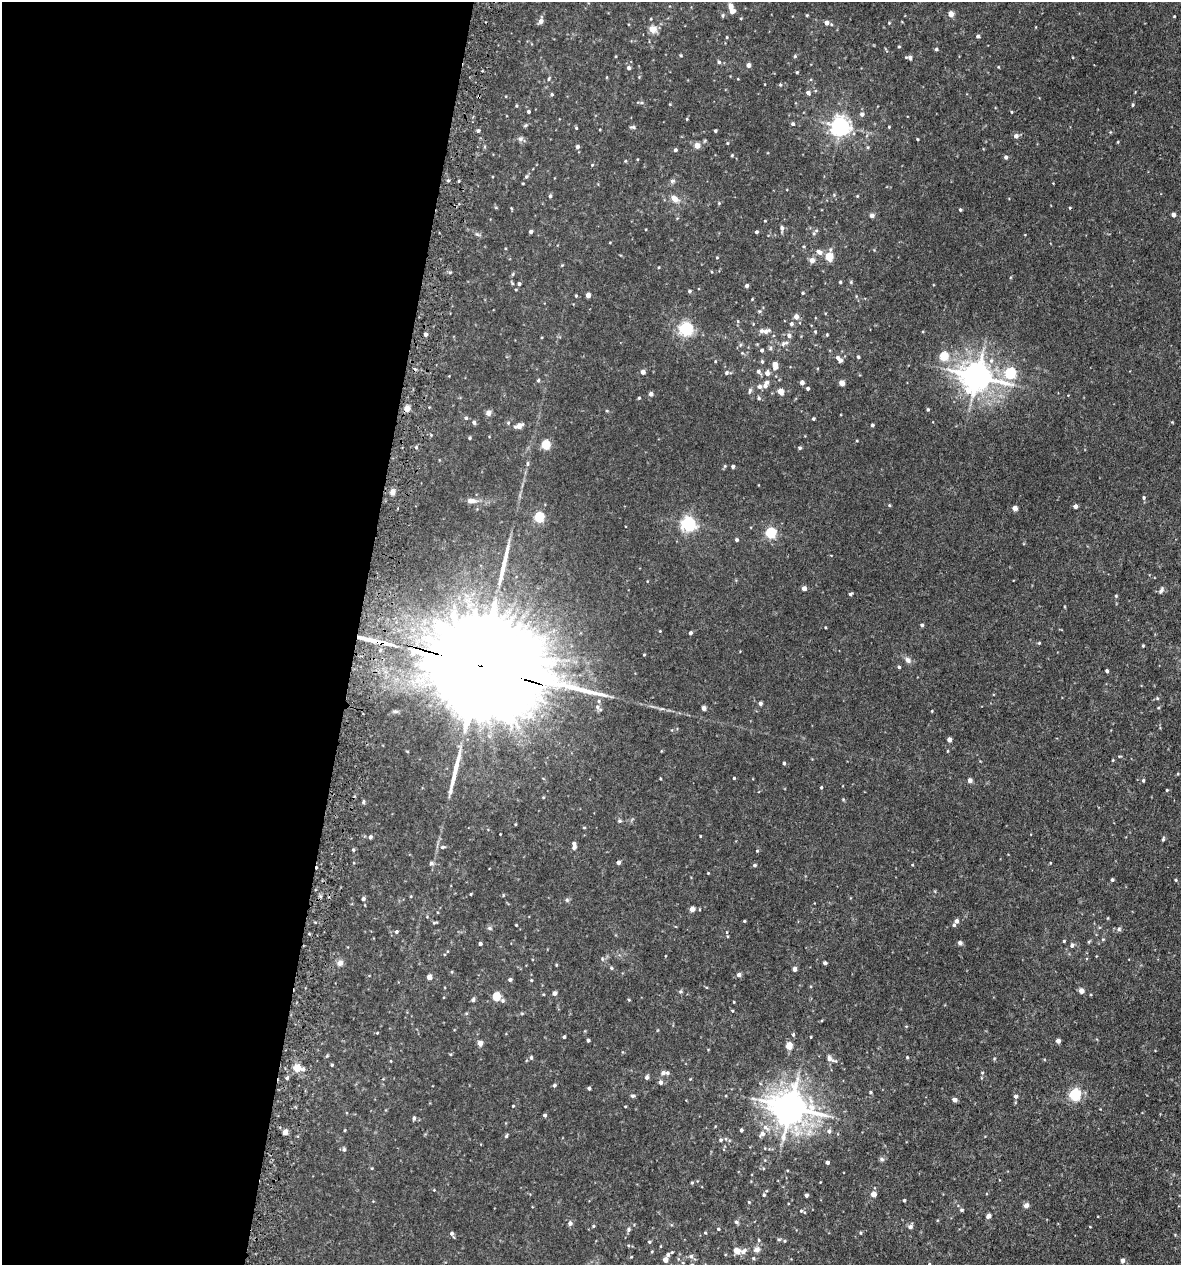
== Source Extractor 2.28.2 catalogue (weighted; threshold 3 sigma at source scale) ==
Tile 5 of 4 x 4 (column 1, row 2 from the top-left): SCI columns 336-1514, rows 2574-3836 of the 5222 x 5150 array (HDU 1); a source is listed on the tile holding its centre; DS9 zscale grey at full resolution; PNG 1183 x 1267 px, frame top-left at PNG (2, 2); no overlay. Shown black and unused: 30% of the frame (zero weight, under 3 of 5 exposures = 5% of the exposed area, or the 3 px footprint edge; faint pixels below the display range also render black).
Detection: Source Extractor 2.28.2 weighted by HDU 2 'WHT'; one run over the whole footprint, this tile lists its part. Background 0.0181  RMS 0.0034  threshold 0.0152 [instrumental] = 3 sigma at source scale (4.5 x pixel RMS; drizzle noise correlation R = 1.50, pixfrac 1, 0.05/0.05 arcsec/px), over >= 5 px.
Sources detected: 313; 1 cosmic-ray / hot-pixel residue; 3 long thin detections or spike segments (spike, bleed or trail) — not listed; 7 inside a brighter listed object's ellipse — not listed separately; the other 302 listed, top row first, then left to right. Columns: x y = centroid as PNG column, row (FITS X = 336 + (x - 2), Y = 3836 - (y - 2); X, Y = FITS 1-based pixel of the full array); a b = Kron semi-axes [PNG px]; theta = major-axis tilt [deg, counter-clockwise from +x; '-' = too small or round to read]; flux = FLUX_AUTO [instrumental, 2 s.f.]
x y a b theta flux
731 7 7 5 -85 2.4
951 14 4 4 - 2.8
722 15 5 5 - 0.52
807 15 3 3 - 0.3
1174 16 3 2 - 0.24
741 18 4 3 - 0.27
541 21 6 5 - 1.4
826 23 4 4 - 1.5
889 23 4 3 - 0.28
653 29 8 8 - 2.9
978 36 4 4 - 0.64
727 37 4 3 - 0.26
899 46 4 3 - 0.35
936 49 4 3 - 0.49
681 55 4 3 - 0.32
795 56 5 4 - 0.42
909 57 9 4 -7 0.93
719 62 5 5 - 0.58
749 65 4 4 - 1.4
629 68 5 4 - 0.84
797 72 4 3 - 0.34
549 79 5 4 - 0.43
780 85 4 4 - 0.37
808 93 5 4 - 1
552 94 4 4 - 0.46
1133 105 4 3 - 0.35
528 111 4 4 - 0.56
1011 112 4 3 - 0.25
862 114 6 5 - 1
687 119 4 3 - 0.25
793 124 4 4 - 0.62
841 126 6 6 - 160
633 127 6 5 - 0.57
889 127 3 3 - 0.25
576 128 4 3 - 0.32
478 130 4 4 - 0.57
715 131 3 3 - 0.52
1016 136 5 5 - 1.2
521 139 8 7 - 0.9
917 139 4 2 - 0.27
1118 142 4 3 - 0.26
727 143 4 4 - 0.29
697 146 5 5 - 3
577 147 5 4 - 0.99
868 147 5 3 - 0.32
675 150 4 4 - 0.63
732 155 4 3 - 0.35
1006 157 4 4 - 0.84
625 161 4 3 - 0.28
592 165 4 3 - 0.29
526 176 6 4 67 0.53
448 180 5 4 - 0.44
459 181 4 3 - 0.31
672 181 7 5 0 0.66
523 183 3 2 - 0.29
550 196 5 4 - 0.62
857 196 4 3 - 0.27
675 199 8 6 -40 2.9
719 203 4 4 - 0.28
1070 208 3 3 - 0.28
960 210 4 4 - 0.46
872 215 4 4 - 1.3
1173 215 4 4 - 1.3
782 228 8 5 88 1
531 231 4 3 - 0.79
756 232 4 3 - 0.55
814 233 6 5 - 0.59
477 234 7 4 -19 0.52
819 252 9 5 -30 1.6
829 257 6 5 - 9
717 258 4 3 - 0.25
812 260 5 5 - 2.2
513 274 5 3 - 0.35
840 282 3 3 - 0.43
851 282 4 4 - 0.34
519 284 4 4 - 0.62
747 286 5 4 - 0.66
516 290 4 3 - 0.24
689 291 4 4 - 0.59
803 293 4 3 - 0.4
588 295 4 4 - 1.8
576 296 4 3 - 0.34
752 299 3 3 - 0.25
759 311 5 4 - 0.39
796 317 6 5 - 1.9
738 321 5 3 - 0.34
791 324 4 4 - 0.73
686 329 6 5 - 73
765 331 12 6 17 1.7
815 331 5 4 - 0.37
425 334 4 4 - 0.89
789 335 6 6 - 1
827 335 4 4 - 0.3
784 343 12 5 23 1.1
740 345 6 4 71 0.44
770 348 7 5 87 0.65
762 350 4 3 - 0.66
944 356 5 5 - 13
858 357 4 3 - 0.46
838 358 8 5 -58 1.1
715 361 4 3 - 0.24
762 361 5 4 - 0.45
991 361 8 6 75 1.2
775 365 9 5 90 2.7
758 371 6 5 - 0.98
643 372 5 5 - 1.2
726 373 5 5 - 0.58
767 373 6 5 - 1.6
1010 373 5 5 - 29
977 377 10 9 - 510
538 380 5 4 - 0.4
802 382 4 4 - 1.4
842 383 4 4 - 3.1
765 386 6 5 - 1.1
759 387 6 6 - 0.91
808 388 4 4 - 0.66
750 391 8 4 73 0.65
780 391 5 4 - 3.8
651 394 6 6 - 0.73
639 398 4 3 - 0.35
759 398 5 4 - 0.48
407 408 5 4 - 4
928 409 4 3 - 0.41
488 413 7 7 - 1.1
466 418 4 4 - 0.58
813 419 3 3 - 0.45
474 422 5 4 - 0.76
508 423 5 4 - 0.37
872 425 3 3 - 0.67
519 426 6 4 21 2.6
470 438 3 3 - 0.43
545 445 5 5 - 15
416 447 5 4 - 0.48
800 448 5 4 - 0.47
527 464 7 3 89 0.49
733 466 3 3 - 0.64
392 492 6 5 - 1.9
1144 498 5 4 - 0.52
471 501 15 7 -2 1.9
889 505 4 3 - 0.35
1075 506 4 4 - 1.4
1015 508 4 4 - 2.5
539 517 5 5 - 26
688 524 6 6 - 83
771 533 5 5 - 32
737 540 4 4 - 0.67
804 588 4 4 - 1.8
1161 590 10 5 58 0.81
850 594 4 3 - 0.57
1116 596 4 4 - 0.42
922 625 4 4 - 0.61
825 627 3 2 - 0.28
690 633 4 3 - 0.71
1039 643 4 3 - 0.31
1143 646 4 3 - 0.39
644 655 3 3 - 0.28
908 660 9 7 -48 1.3
481 666 66 22 -16 21000
899 667 4 3 - 0.47
1107 671 4 3 - 0.57
1157 698 5 4 - 0.35
760 703 4 4 - 0.97
704 708 5 4 - 0.91
1158 708 4 3 - 0.29
949 739 4 4 - 1.8
1113 760 4 3 - 0.24
784 763 4 3 - 0.45
1178 774 4 3 - 0.26
660 778 3 2 - 0.29
734 778 3 3 - 0.35
970 780 4 4 - 1.3
1143 780 4 3 - 0.42
821 787 4 3 - 0.36
1167 790 4 3 - 0.33
843 799 5 4 - 0.34
363 802 6 4 89 0.43
620 821 5 4 - 0.42
500 834 2 2 - 0.2
700 836 3 2 - 0.24
370 837 4 4 - 0.74
1163 839 6 4 75 0.45
574 845 10 5 -84 1.5
443 847 7 5 2 0.84
353 850 4 4 - 0.42
757 851 4 4 - 0.3
618 862 4 4 - 1.1
431 863 6 5 - 0.7
1050 863 4 3 - 0.22
755 865 5 4 - 0.56
708 873 3 3 - 0.23
1112 880 4 4 - 0.57
1176 880 4 3 - 0.31
471 894 3 2 - 0.3
363 899 4 4 - 0.82
567 900 6 5 - 0.51
692 909 4 4 - 2.4
744 921 3 3 - 0.3
956 921 5 4 - 1.1
435 922 8 3 9 0.39
516 925 3 2 - 0.27
490 928 7 5 -21 0.56
1119 929 6 5 - 0.73
396 932 4 4 - 0.57
727 932 5 3 - 0.26
1103 939 5 3 - 0.34
1064 941 3 3 - 0.36
960 943 6 5 - 0.74
480 944 3 3 - 0.75
1072 945 6 5 - 0.78
340 963 9 8 - 1.3
825 963 3 3 - 0.85
611 968 4 4 - 0.35
795 969 4 4 - 1.4
739 975 5 5 - 1.1
429 977 5 5 - 1.7
510 980 5 4 - 0.71
531 980 4 4 - 0.32
680 991 6 4 0 0.4
1081 991 4 4 - 2.2
554 993 5 4 - 0.94
496 997 5 5 - 13
473 999 5 5 - 0.74
629 1000 4 3 - 0.29
503 1001 5 5 - 0.66
734 1002 4 2 - 0.23
732 1011 4 3 - 0.3
377 1033 4 3 - 0.25
793 1035 6 4 -90 0.44
564 1037 3 3 - 0.48
588 1040 3 3 - 0.6
1058 1041 4 4 - 1.4
480 1043 4 4 - 2.7
789 1046 5 4 - 6.2
531 1057 5 4 - 0.57
907 1057 4 3 - 0.37
830 1059 15 7 -24 1.9
391 1061 4 2 - 0.19
332 1065 4 3 - 0.39
297 1068 6 6 - 4.7
303 1069 5 5 - 0.71
663 1073 6 5 - 0.89
982 1073 5 3 - 0.3
647 1077 5 4 - 1
287 1078 5 4 - 0.52
690 1079 4 4 - 0.23
660 1082 5 4 - 1
554 1085 4 4 - 0.61
589 1088 4 3 - 0.66
870 1092 4 3 - 0.39
1075 1095 5 5 - 43
633 1096 6 5 - 0.58
1016 1096 5 4 - 0.86
955 1100 4 4 - 1.6
513 1106 3 3 - 0.26
790 1107 11 10 - 680
545 1115 4 4 - 0.64
414 1118 5 4 - 0.64
765 1127 10 6 -44 1.6
345 1130 4 3 - 0.28
741 1130 3 3 - 0.62
829 1131 6 5 - 1
285 1132 4 4 - 2.8
762 1134 7 6 - 1.3
506 1136 5 4 - 0.48
721 1140 5 4 - 0.49
344 1149 6 5 - 0.54
882 1159 7 5 -22 0.63
827 1162 4 3 - 0.87
372 1168 4 3 - 0.26
692 1183 4 4 - 0.4
873 1194 4 4 - 3.2
764 1195 4 4 - 0.44
806 1195 4 3 - 0.85
904 1200 3 3 - 0.42
749 1202 4 3 - 0.26
1026 1205 7 5 48 1.1
962 1210 5 4 - 0.46
801 1211 4 4 - 0.31
989 1216 5 4 - 1.2
736 1222 7 4 -27 0.52
570 1223 5 4 - 1.3
593 1226 4 3 - 0.35
910 1227 6 5 - 0.93
1090 1227 4 2 - 0.2
628 1229 5 5 - 0.63
718 1229 4 3 - 0.32
705 1233 4 3 - 0.29
860 1233 4 3 - 0.3
452 1234 8 4 -61 0.73
759 1240 5 4 - 0.37
784 1241 4 4 - 0.38
649 1242 5 4 - 0.36
757 1249 9 8 - 1.5
736 1251 9 7 -31 2.2
672 1252 4 3 - 0.33
668 1255 4 4 - 0.57
691 1256 6 5 - 0.71
631 1257 4 4 - 0.27
753 1258 5 4 - 0.44
665 1260 4 4 - 2.7
1122 1261 4 4 - 1.4
929 1264 3 3 - 0.33
Overlapping masked pixels (flux is a lower limit): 2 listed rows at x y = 407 408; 481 666
Isophote crosses this tile's border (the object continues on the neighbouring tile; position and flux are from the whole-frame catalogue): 1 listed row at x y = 929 1264